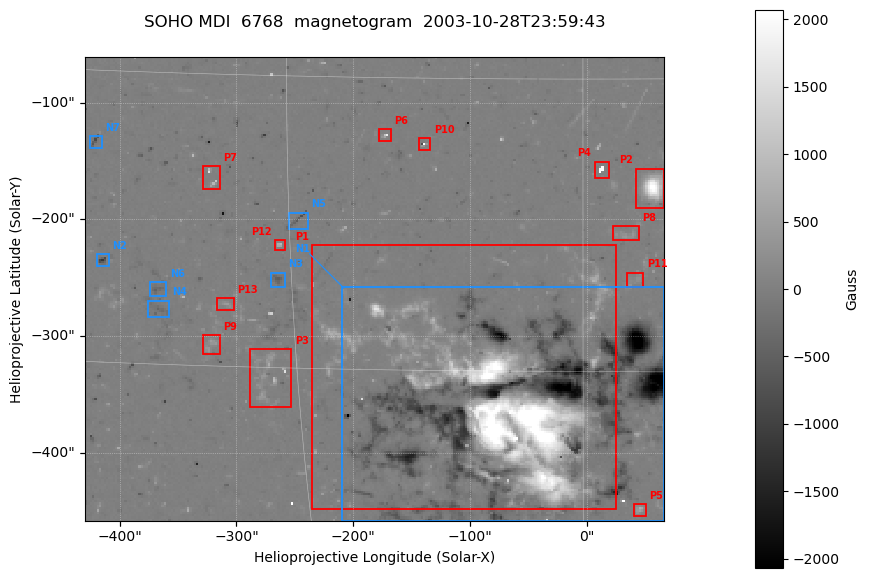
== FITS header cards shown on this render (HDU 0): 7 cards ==
TELESCOP= 'SOHO    '
DETECTOR= 'MDI     '
WAVELNTH=                 6768
DATE-OBS= '2003-10-28T23:59:43'
CTYPE1  = 'HPLN-TAN'
CTYPE2  = 'HPLT-TAN'
BUNIT   = 'Gauss   '

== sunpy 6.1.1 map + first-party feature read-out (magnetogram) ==
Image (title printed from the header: SOHO MDI  6768  magnetogram  2003-10-28T23:59:43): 250 x 200 px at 1.98 arcsec/px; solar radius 976 arcsec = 492 px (partial field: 6.6% of the solar disc is inside the frame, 100% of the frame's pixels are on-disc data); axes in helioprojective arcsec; data unit Gauss (BUNIT, on the colour bar)
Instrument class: MAGNETOGRAM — CONTENT/DPC_OBSR says magnetogram
Display: grey scale clipped to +-2067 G (the 99.5th percentile of |B| on disc); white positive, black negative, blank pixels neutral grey
Flux patches: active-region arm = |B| over 5 px >= 100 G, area >= 9 px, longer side >= 3 px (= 6 arcsec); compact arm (3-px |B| >= 300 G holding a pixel >= 400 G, >= 4 px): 16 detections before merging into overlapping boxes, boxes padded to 3 px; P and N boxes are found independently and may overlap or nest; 22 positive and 13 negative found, the strongest 13 + 7 listed = drawn (cap 20) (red P1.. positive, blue N1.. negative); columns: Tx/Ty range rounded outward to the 5 arcsec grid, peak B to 10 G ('>+2067(sat)' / '<-2067(sat)' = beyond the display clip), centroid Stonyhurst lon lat
Positive patches:
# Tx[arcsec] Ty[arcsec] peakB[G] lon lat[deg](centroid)
P1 -235..25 -450..-220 >+2067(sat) -5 -16
P2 40..70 -190..-155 >+2067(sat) +3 -5
P3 -290..-250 -360..-310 +1550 -17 -15
P4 5..20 -165..-150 >+2067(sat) +1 -5
P5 40..50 -455..-445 +770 +3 -23
P6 -180..-165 -135..-120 +1760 -10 -3
P7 -330..-315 -175..-155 +1620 -19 -5
P8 20..45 -220..-205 +390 +2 -8
P9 -330..-315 -315..-300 +490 -20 -14
P10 -145..-130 -140..-130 >+2067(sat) -8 -3
P11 35..50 -260..-245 +330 +3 -10
P12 -270..-255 -225..-215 +880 -16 -9
P13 -320..-300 -280..-265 +450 -19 -12
Negative patches:
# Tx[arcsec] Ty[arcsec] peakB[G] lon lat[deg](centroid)
N1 -210..70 -460..-255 <-2067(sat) -3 -17
N2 -420..-410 -240..-230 -1170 -25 -10
N3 -270..-255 -260..-245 -550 -16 -10
N4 -375..-355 -285..-270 -430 -22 -12
N5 -255..-235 -210..-195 -760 -15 -7
N6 -375..-360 -265..-250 -480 -22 -11
N7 -425..-415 -140..-125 -870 -25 -4
Bipolar pairs (each listed P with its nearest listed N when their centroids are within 0.25 R_sun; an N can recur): P1-N1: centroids ~25 arcsec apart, P1 is east of N1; P2-N1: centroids ~225 arcsec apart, P2 is north-west of N1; P3-N3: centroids ~75 arcsec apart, P3 is south of N3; P4-N1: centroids ~225 arcsec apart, P4 is north of N1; P5-N1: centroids ~150 arcsec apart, P5 is south-west of N1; P6-N5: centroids ~100 arcsec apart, P6 is north-west of N5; P7-N5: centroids ~75 arcsec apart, P7 is north-east of N5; P8-N1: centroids ~175 arcsec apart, P8 is north-west of N1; P9-N4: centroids ~50 arcsec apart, P9 is south-west of N4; P10-N5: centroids ~125 arcsec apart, P10 is north-west of N5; P11-N1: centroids ~150 arcsec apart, P11 is north-west of N1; P12-N5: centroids ~25 arcsec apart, P12 is south-east of N5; P13-N3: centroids ~50 arcsec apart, P13 is south-east of N3